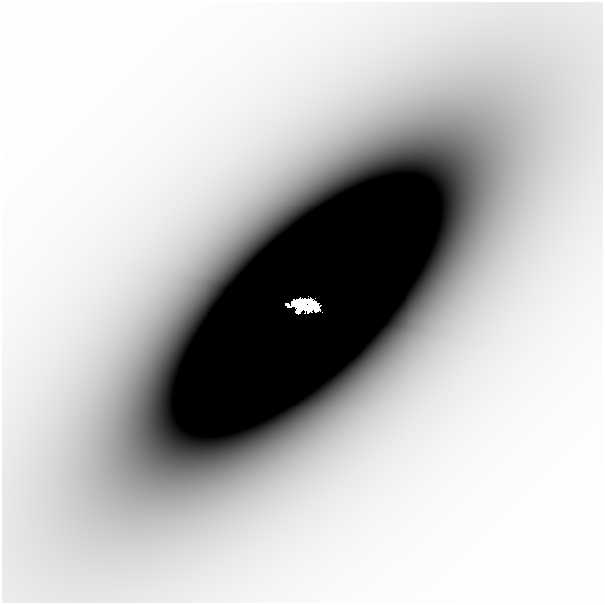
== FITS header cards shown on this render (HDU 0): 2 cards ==
NAXIS1  =                  601
NAXIS2  =                  601

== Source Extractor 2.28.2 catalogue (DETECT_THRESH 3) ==
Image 601 x 601 px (HDU 0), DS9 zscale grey, 1 PNG px = 1 image px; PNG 605 x 605 px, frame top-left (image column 1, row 601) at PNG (2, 2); no overlay
Background -9.02e-06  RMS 2.1e-06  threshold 6.24e-06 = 3 sigma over >= 5 px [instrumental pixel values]
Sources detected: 3; all 3 listed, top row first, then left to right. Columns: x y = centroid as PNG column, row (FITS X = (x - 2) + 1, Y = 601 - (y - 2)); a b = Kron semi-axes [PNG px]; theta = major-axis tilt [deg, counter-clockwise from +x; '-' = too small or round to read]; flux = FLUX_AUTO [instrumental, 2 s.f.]
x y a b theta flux
295 302 14 6 24 1.3
310 305 21 10 -13 3.5
298 311 5 4 - 0.028